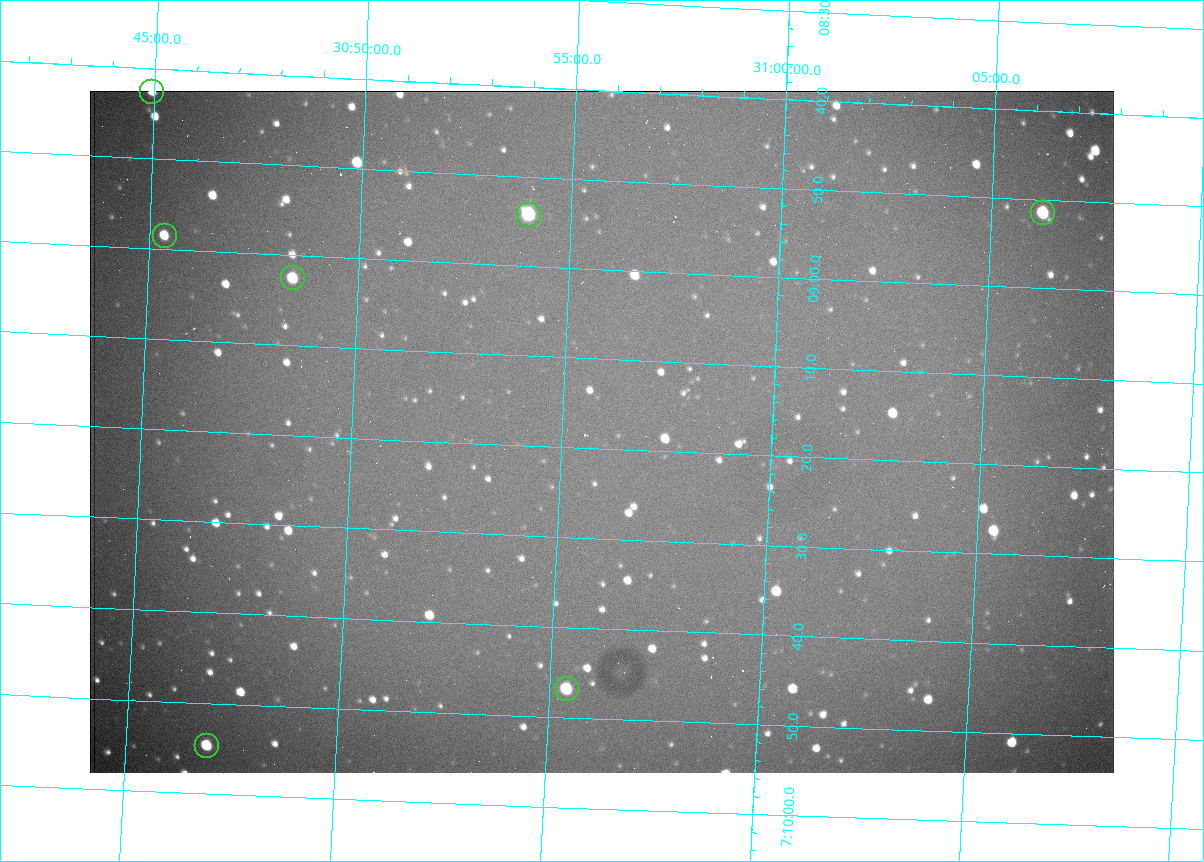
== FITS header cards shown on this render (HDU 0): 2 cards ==
NAXIS1  =                 1024 /fastest changing axis
NAXIS2  =                  682 /next to fastest changing axis

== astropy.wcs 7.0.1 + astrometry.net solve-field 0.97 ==
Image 1024 x 682 px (HDU 0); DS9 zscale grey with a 90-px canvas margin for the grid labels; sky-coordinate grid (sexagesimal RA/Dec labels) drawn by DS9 from the SOLVED WCS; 7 Tycho-2 reference stars matched to detected sources circled (green)
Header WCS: RA---TAN/DEC--TAN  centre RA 07:09:18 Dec +30:56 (107.33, +30.93 deg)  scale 1.44 arcsec/px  FOV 24.5' x 16.3'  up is -93 deg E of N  parity flipped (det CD > 0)
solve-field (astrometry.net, Tycho-2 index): VERIFIED the header's WCS against the Tycho-2 star catalogue (7 matches, 0 conflicts) and refined it, rather than solving blind
Solved WCS: RA---TAN-SIP/DEC--TAN-SIP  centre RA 07:09:18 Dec +30:56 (107.33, +30.93 deg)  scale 1.43 arcsec/px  FOV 24.4' x 16.3'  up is -93 deg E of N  parity flipped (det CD > 0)
The solver's refit moves the header's centre by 2.1 arcsec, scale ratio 0.9952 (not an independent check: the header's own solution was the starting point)
Tycho-2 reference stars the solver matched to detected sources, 7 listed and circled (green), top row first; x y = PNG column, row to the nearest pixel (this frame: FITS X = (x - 90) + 1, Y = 682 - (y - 91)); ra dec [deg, ICRS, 3 dp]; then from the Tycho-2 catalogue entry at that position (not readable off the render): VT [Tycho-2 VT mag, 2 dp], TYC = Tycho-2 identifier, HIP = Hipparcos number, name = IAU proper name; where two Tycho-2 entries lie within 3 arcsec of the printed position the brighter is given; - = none
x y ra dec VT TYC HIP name
152 92 107.177 +30.749 11.91 2438-477-1 - -
1043 213 107.215 +31.104 11.64 2438-821-1 - -
529 215 107.226 +30.900 10.76 2438-883-1 - -
165 236 107.244 +30.756 12.13 2438-718-1 - -
293 278 107.261 +30.807 12.26 2438-856-1 - -
567 689 107.445 +30.924 11.38 2438-1056-1 - -
207 746 107.478 +30.782 11.68 2438-545-1 - -